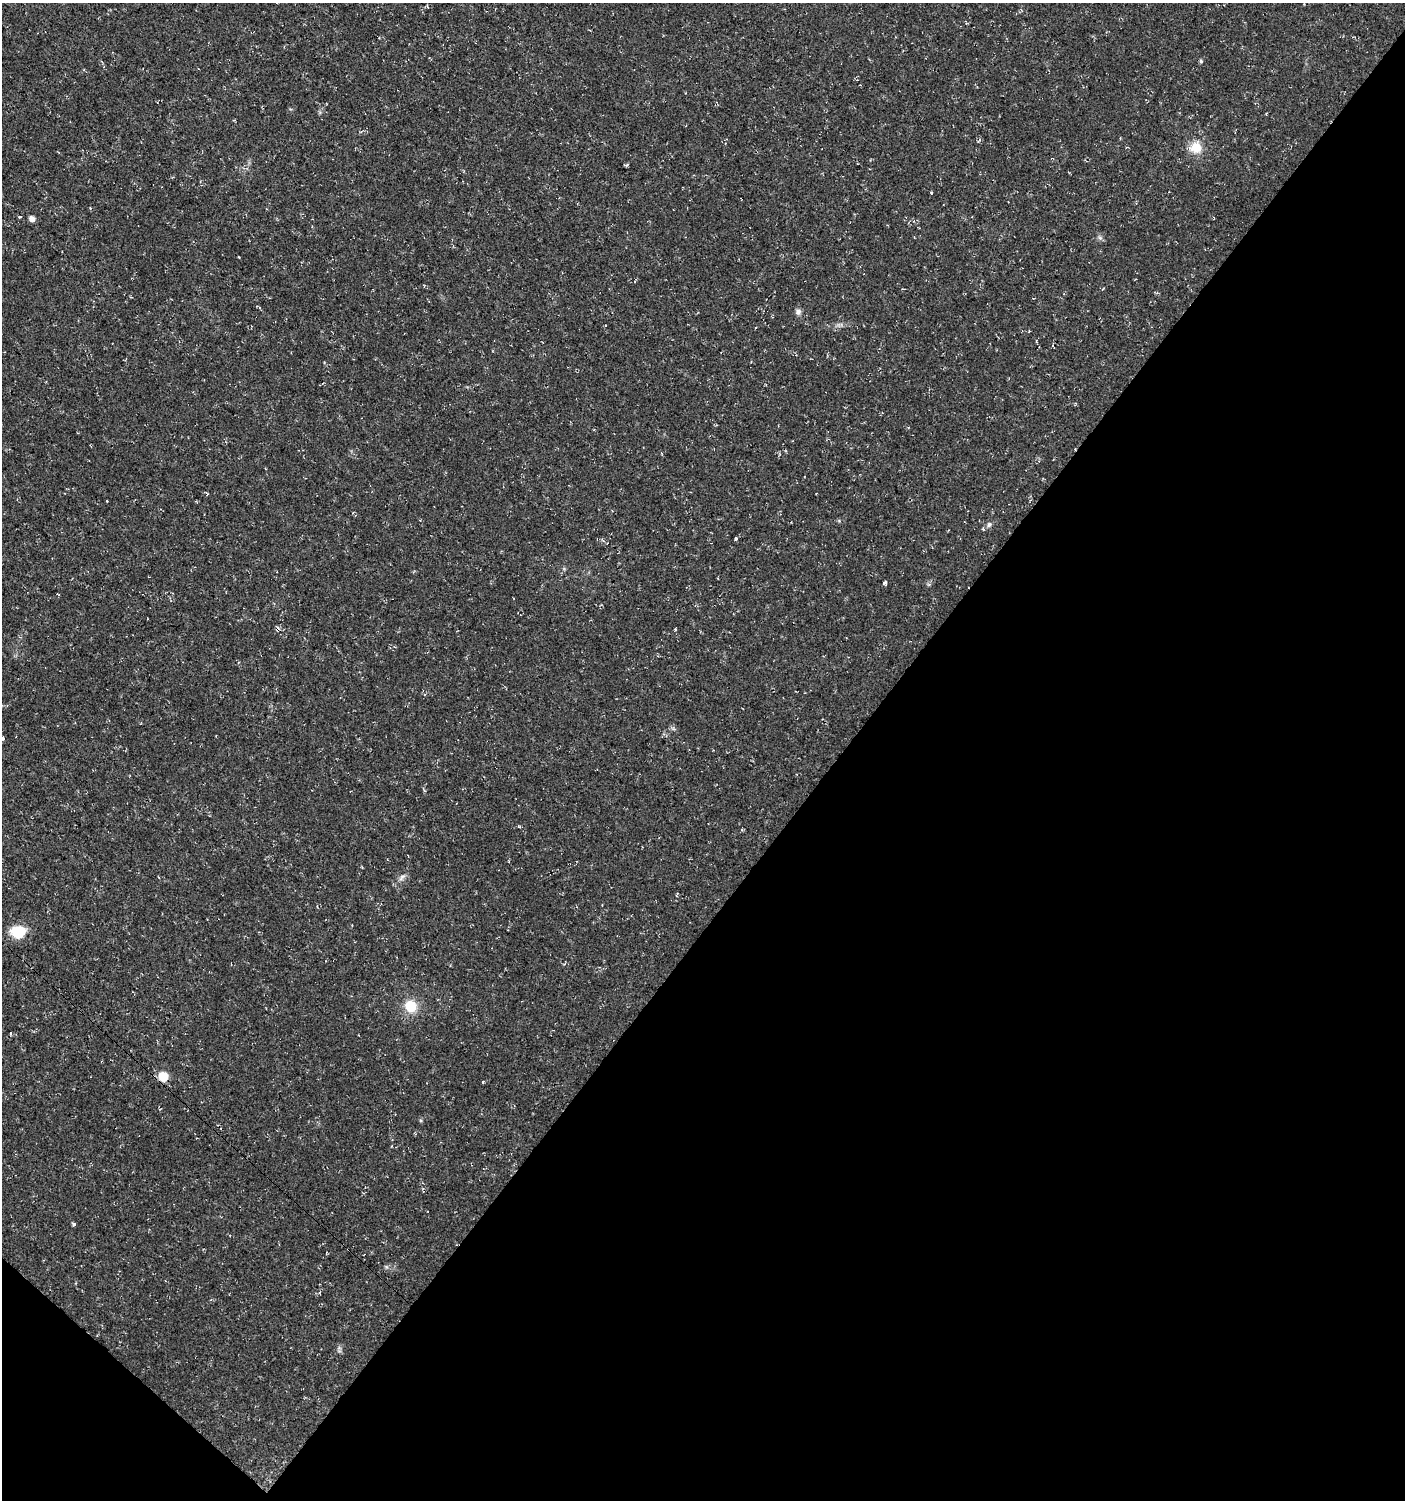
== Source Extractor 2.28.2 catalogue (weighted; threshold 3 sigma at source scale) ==
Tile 15 of 4 x 4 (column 3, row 4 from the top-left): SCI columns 3045-4447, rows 2-1499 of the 6029 x 6004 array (HDU 1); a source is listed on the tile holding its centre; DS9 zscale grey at full resolution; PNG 1407 x 1502 px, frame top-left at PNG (2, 3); no overlay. Shown black and unused: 42% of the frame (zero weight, under 3 of 4 exposures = <1% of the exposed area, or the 3 px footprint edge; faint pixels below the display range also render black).
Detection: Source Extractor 2.28.2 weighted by HDU 2 'WHT'; one run over the whole footprint, this tile lists its part. Background 0.0176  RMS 0.0035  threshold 0.0156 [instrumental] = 3 sigma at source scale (4.5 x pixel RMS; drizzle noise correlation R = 1.50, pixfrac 1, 0.0396/0.0396 arcsec/px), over >= 5 px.
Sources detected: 20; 2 cosmic-ray / hot-pixel residue — not listed; the other 18 listed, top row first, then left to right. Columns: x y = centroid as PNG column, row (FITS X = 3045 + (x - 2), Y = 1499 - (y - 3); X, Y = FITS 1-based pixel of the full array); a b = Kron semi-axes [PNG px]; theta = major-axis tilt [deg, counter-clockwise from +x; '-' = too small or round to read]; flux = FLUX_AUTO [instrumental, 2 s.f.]
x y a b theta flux
1201 61 5 4 - 0.55
1196 147 15 13 8 5.7
19 217 3 3 - 0.73
32 219 6 5 - 1.8
1100 238 7 4 -19 0.65
798 312 8 7 - 1.2
756 328 3 2 - 0.32
989 524 8 6 58 0.95
736 539 3 3 - 1.3
885 582 5 4 - 0.67
675 629 4 3 - 0.29
2 738 4 3 - 1.4
402 877 12 5 46 1.3
18 932 17 14 4 8
411 1006 11 11 - 8.5
11 1033 4 2 - 0.29
163 1076 10 9 - 5.2
74 1224 4 3 - 2.3
Overlapping masked pixels (flux is a lower limit): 1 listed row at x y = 163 1076
Isophote crosses this tile's border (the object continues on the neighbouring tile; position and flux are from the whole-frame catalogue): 1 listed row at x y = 2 738